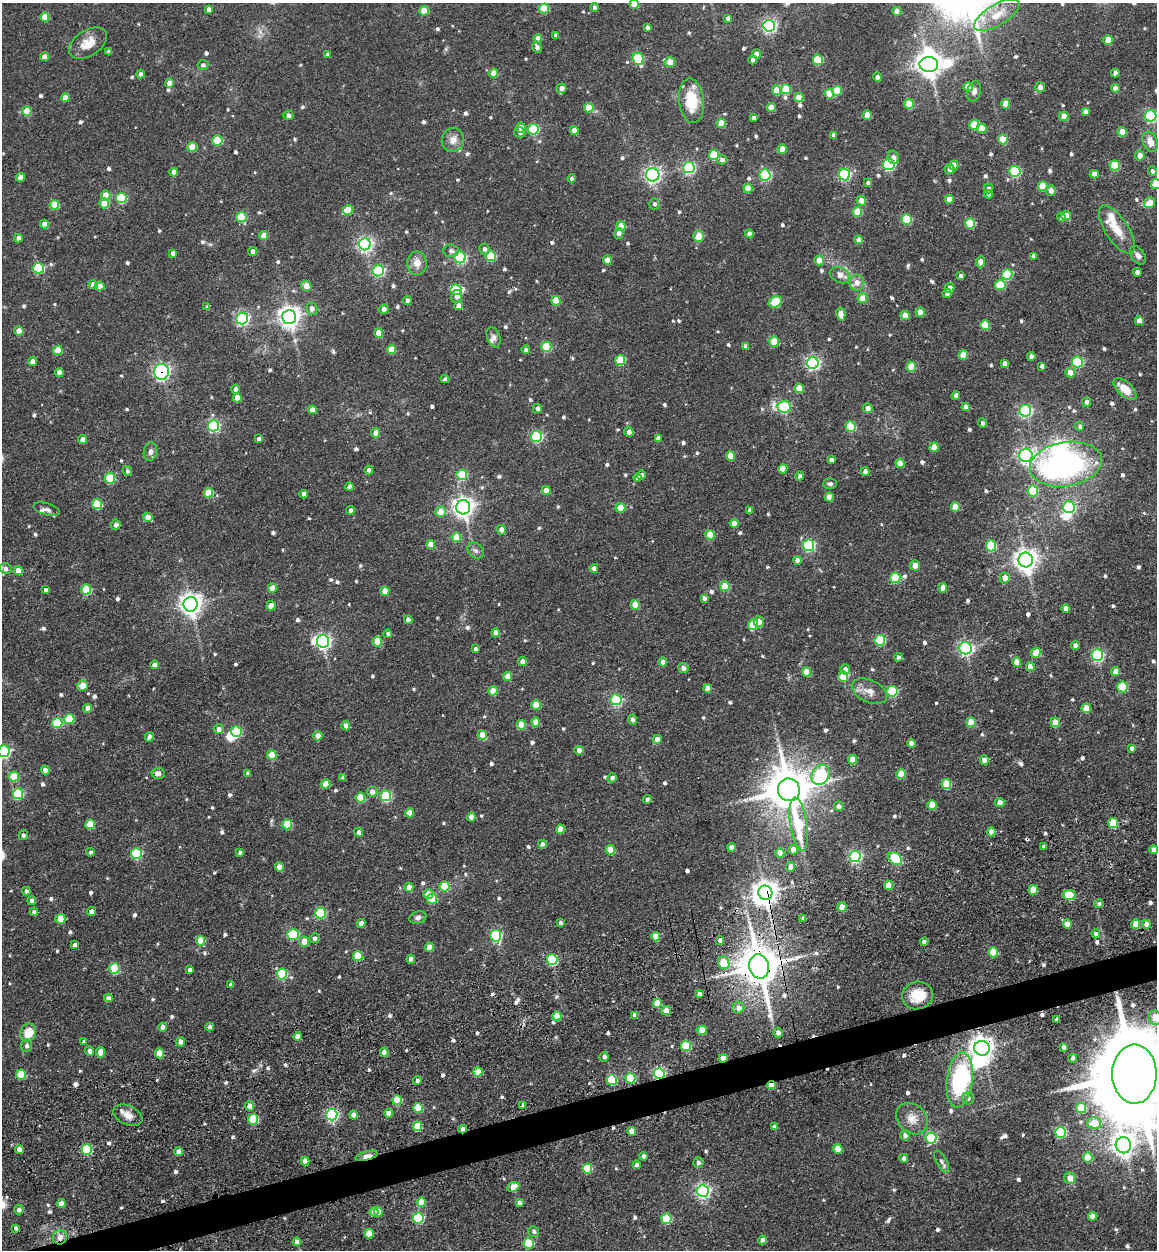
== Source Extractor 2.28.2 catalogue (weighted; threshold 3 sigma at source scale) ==
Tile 7 of 4 x 4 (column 3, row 2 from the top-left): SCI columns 2645-3799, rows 2616-3863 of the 5253 x 5273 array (HDU 1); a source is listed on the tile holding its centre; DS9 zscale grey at full resolution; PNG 1159 x 1252 px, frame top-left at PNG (2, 3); each listed source drawn as its Kron ellipse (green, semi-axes under 4 px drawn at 4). Shown black and unused: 3% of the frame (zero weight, under 3 of 4 exposures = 9% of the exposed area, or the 3 px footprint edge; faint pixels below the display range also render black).
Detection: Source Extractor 2.28.2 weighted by HDU 2 'WHT'; one run over the whole footprint, this tile lists its part. Background 0.0817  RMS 0.0093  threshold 0.0418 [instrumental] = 3 sigma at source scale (4.5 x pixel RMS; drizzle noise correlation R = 1.50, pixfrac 1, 0.05/0.05 arcsec/px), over >= 5 px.
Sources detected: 770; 9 inside a brighter object's white glare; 6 cosmic-ray / hot-pixel residue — neither listed nor drawn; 8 inside a brighter listed object's ellipse — not listed separately; of the other 747, all 500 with FLUX_AUTO >= 2.43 (the completeness limit of this list) listed and drawn (247 fainter detections not listed), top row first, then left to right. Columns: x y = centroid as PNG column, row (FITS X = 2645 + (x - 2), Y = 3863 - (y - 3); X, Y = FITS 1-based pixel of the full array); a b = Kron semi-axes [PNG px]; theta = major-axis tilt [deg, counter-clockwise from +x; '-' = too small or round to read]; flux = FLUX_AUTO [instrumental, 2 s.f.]
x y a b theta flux
634 4 4 4 - 17
594 7 4 4 - 3
544 8 5 5 - 23
209 9 4 4 - 4.5
424 11 5 4 - 17
897 11 4 4 - 9
997 15 26 10 31 16
45 17 4 4 - 15
728 19 4 4 - 4
769 26 6 6 - 200
647 27 4 4 - 2.9
556 35 4 4 - 3.4
538 38 4 4 - 4.8
1108 40 5 4 - 16
88 43 21 13 33 15
537 47 6 4 -64 3.5
109 52 4 4 - 3.1
756 54 4 4 - 6.5
328 55 4 3 - 2.6
44 57 4 4 - 7.8
638 59 6 5 - 52
753 60 4 4 - 3.5
818 60 5 5 - 37
670 62 5 5 - 14
929 64 9 7 2 900
203 65 5 5 - 2.6
494 73 4 4 - 11
1115 73 4 4 - 5
141 74 4 4 - 2.9
877 77 4 4 - 3.7
169 83 4 4 - 8.8
968 87 5 4 - 13
1040 87 5 5 - 4.2
561 88 5 5 - 6.2
1115 88 4 4 - 5.8
786 89 5 5 - 24
777 90 5 4 - 19
837 91 5 5 - 26
974 91 10 6 76 4.1
829 94 5 5 - 17
65 98 4 4 - 9.4
799 98 5 4 - 15
691 101 22 12 -83 29
909 104 5 4 - 22
1005 104 4 4 - 10
589 107 5 4 - 18
771 108 4 4 - 11
27 111 5 4 - 19
1085 112 4 4 - 5
288 115 5 5 - 3.7
867 115 4 4 - 12
1064 116 5 4 - 9.1
1151 116 6 5 - 120
753 118 4 4 - 3.6
721 123 4 4 - 16
974 125 5 5 - 27
521 127 5 5 - 7.6
982 128 5 5 - 13
533 129 5 5 - 71
574 131 4 4 - 7.7
520 132 5 5 - 2.9
1122 132 5 4 - 12
833 135 4 4 - 3.1
1003 139 5 5 - 18
217 140 5 5 - 40
453 140 12 11 - 7.6
1150 142 10 7 -67 9.2
192 147 5 5 - 21
782 149 4 4 - 11
714 155 5 5 - 42
1140 155 5 5 - 7.3
893 157 7 5 -66 4.6
722 160 5 5 - 3.6
889 165 6 5 - 95
954 166 5 4 - 15
1115 166 5 5 - 36
689 168 5 5 - 140
950 169 5 5 - 4.8
1015 171 5 5 - 79
1152 171 5 4 - 2.4
174 172 4 4 - 6.6
1094 174 4 4 - 5.8
653 175 6 6 - 240
765 175 5 5 - 97
844 175 6 5 - 110
20 177 4 4 - 5.9
572 178 4 4 - 2.7
868 183 4 4 - 2.7
1156 184 5 5 - 29
1043 186 5 4 - 20
748 188 5 4 - 13
989 188 5 4 - 3
1051 191 5 5 - 4.6
989 194 4 4 - 3.2
106 195 5 4 - 15
121 198 5 5 - 48
949 199 4 4 - 8.6
861 201 5 4 - 8.3
104 203 5 5 - 15
1150 203 6 5 - 14
654 204 5 5 - 2.4
54 205 5 5 - 21
348 210 5 4 - 16
857 212 5 5 - 22
1066 215 5 4 - 9.4
241 217 5 5 - 34
1061 217 4 4 - 3
907 220 5 5 - 43
970 223 5 5 - 37
44 224 4 4 - 8.9
621 226 5 4 - 16
1117 229 27 11 -57 16
619 233 5 4 - 4.3
749 234 4 4 - 6.6
264 236 4 4 - 12
698 236 5 5 - 13
18 238 4 4 - 4.8
859 240 4 4 - 6.2
365 244 6 6 - 230
485 249 5 5 - 2.9
451 251 8 6 -6 3.2
253 252 4 4 - 6.8
173 253 4 4 - 4.9
1138 255 10 6 -54 3.9
491 256 5 5 - 41
1033 256 4 4 - 3.6
460 257 6 5 - 110
607 260 4 4 - 9.3
819 260 5 5 - 11
980 262 5 4 - 8.2
417 263 12 9 -88 8.3
38 268 5 5 - 66
378 271 5 5 - 100
1137 272 4 4 - 3.7
1007 274 5 5 - 43
840 275 11 7 -27 7.1
961 276 4 4 - 2.5
857 283 8 7 - 6.5
93 285 4 4 - 9.7
1000 285 5 5 - 42
100 286 5 4 - 5.2
306 286 5 4 - 16
950 288 5 4 - 5.7
456 290 5 5 - 30
947 293 4 4 - 3
457 297 7 5 78 3.7
862 298 5 5 - 11
407 301 4 4 - 5.6
556 301 5 4 - 24
775 302 7 5 28 38
458 306 4 4 - 7.7
207 307 4 4 - 2.6
312 309 6 5 - 4.9
384 309 4 4 - 4.7
920 312 5 4 - 11
841 314 6 4 -79 12
905 316 4 4 - 14
289 317 7 7 - 590
242 318 6 6 - 160
1139 321 4 4 - 7.1
985 325 5 4 - 23
19 331 4 4 - 9
379 333 4 4 - 17
494 337 10 6 -70 3.5
774 341 5 4 - 20
745 346 4 4 - 3.2
546 347 5 5 - 43
58 350 5 4 - 20
391 350 4 4 - 16
526 350 4 4 - 3
963 355 5 4 - 16
1031 356 4 4 - 4.7
620 360 5 5 - 34
32 361 4 4 - 8.1
1077 362 5 5 - 69
813 363 6 6 - 200
1005 364 4 4 - 4.2
1042 366 4 4 - 3
911 367 5 4 - 21
59 372 4 4 - 5.5
162 372 8 7 - 150
1070 372 5 5 - 8.4
445 379 4 4 - 2.7
799 388 5 4 - 14
235 389 4 4 - 3.6
1125 389 14 7 -42 13
956 396 4 4 - 5
237 398 4 4 - 11
1087 402 4 4 - 3.8
784 407 7 5 -6 86
966 407 4 4 - 5.3
537 408 4 4 - 4.1
868 408 5 4 - 5.3
312 410 4 4 - 6.6
1025 411 6 6 - 140
982 423 4 4 - 2.5
213 426 5 5 - 110
1080 426 4 4 - 2.5
851 427 5 5 - 46
629 432 5 4 - 4.1
376 433 5 4 - 7.2
536 436 5 5 - 92
658 438 4 4 - 4.6
259 439 4 4 - 4.3
83 440 4 4 - 8.8
934 447 4 4 - 10
150 452 9 6 81 3.6
1026 455 7 6 - 260
731 456 4 4 - 15
831 460 4 4 - 3.6
900 463 4 4 - 12
1066 464 36 22 9 230
783 469 4 4 - 14
369 470 4 4 - 3.4
127 471 5 4 - 2.6
865 472 4 4 - 4.4
462 475 5 5 - 43
641 475 5 4 - 2.8
800 476 4 4 - 2.9
638 477 4 4 - 4.1
110 478 5 5 - 37
830 484 7 5 1 2.5
350 487 4 4 - 5.2
546 490 4 4 - 7.1
1033 491 5 5 - 46
208 493 5 5 - 21
304 494 4 4 - 5.2
829 497 4 4 - 11
97 504 5 5 - 37
463 507 7 7 - 520
955 507 4 4 - 14
1069 507 6 6 - 93
620 508 5 5 - 20
47 509 14 6 -16 3.3
350 510 4 4 - 3.6
750 510 4 4 - 3.2
441 512 5 5 - 13
148 517 5 4 - 8.2
734 523 4 4 - 10
116 525 5 5 - 3.4
501 530 5 4 - 5.7
710 535 5 4 - 20
456 537 5 4 - 18
431 544 4 4 - 12
809 545 6 5 - 100
991 546 5 5 - 46
476 551 9 7 -42 3.1
797 560 4 4 - 4.9
1026 560 7 7 - 690
915 565 5 5 - 7.1
594 568 4 4 - 4.8
6 569 6 5 - 3
18 570 4 4 - 10
895 578 5 5 - 39
1005 578 5 5 - 10
725 586 5 5 - 27
272 588 4 4 - 10
943 588 4 4 - 7
86 589 5 5 - 32
46 590 4 4 - 2.9
385 591 4 4 - 11
704 598 4 4 - 3
191 604 7 7 - 630
635 605 5 4 - 17
271 606 4 4 - 11
1066 609 4 4 - 4.6
408 620 4 4 - 5.4
759 622 5 5 - 6.2
753 624 6 5 - 25
496 633 4 4 - 9.1
388 634 4 4 - 2.5
880 640 5 5 - 50
323 641 6 6 - 220
377 641 5 5 - 24
1075 645 4 4 - 4.4
965 648 6 6 - 200
475 649 4 3 - 2.6
1036 653 5 5 - 18
1097 655 6 6 - 120
898 657 4 4 - 3.3
523 662 4 4 - 7.3
663 662 4 4 - 6.9
1017 662 4 4 - 8.7
154 665 4 4 - 6.5
1030 667 4 4 - 8.8
683 668 5 5 - 4
845 669 5 5 - 6.1
1116 671 4 4 - 9.1
806 672 4 4 - 13
507 676 4 4 - 7.4
843 676 5 5 - 30
83 686 5 5 - 12
1122 687 5 5 - 43
707 688 4 4 - 6.4
493 691 4 4 - 16
869 691 19 11 -25 9.7
892 691 5 5 - 65
616 700 5 5 - 95
536 705 4 4 - 19
88 708 4 4 - 7.6
1086 708 5 5 - 16
69 719 5 5 - 35
632 720 5 4 - 3.7
536 722 4 4 - 11
971 722 5 4 - 22
1055 722 5 4 - 12
57 723 5 5 - 46
521 725 5 4 - 19
346 726 4 4 - 7.3
219 729 5 5 - 5.1
236 732 5 5 - 46
482 735 5 4 - 11
318 736 5 4 - 7.3
149 737 5 4 - 5.2
657 739 4 4 - 6.9
911 743 4 4 - 3.9
1132 748 4 4 - 3
579 750 4 4 - 6.3
4 751 6 6 - 140
272 755 5 5 - 19
853 760 5 4 - 16
984 760 4 4 - 7.3
45 770 4 4 - 7.8
158 773 6 5 - 3.9
248 773 4 4 - 2.6
901 774 5 4 - 21
820 775 10 8 62 99
14 777 5 5 - 27
343 777 4 4 - 2.9
612 778 4 4 - 3.4
326 784 5 4 - 16
946 784 5 5 - 28
789 790 11 11 - 3400
372 792 5 5 - 5.7
18 794 5 5 - 55
386 796 5 5 - 71
360 797 5 5 - 24
647 799 4 4 - 2.6
1000 803 4 4 - 9.7
932 805 5 4 - 17
838 806 5 5 - 3.7
410 813 4 4 - 11
471 817 4 4 - 6.7
1113 823 5 5 - 29
90 824 5 5 - 23
287 824 5 5 - 30
799 824 27 8 -81 47
560 829 4 4 - 15
359 832 4 4 - 3.2
991 832 4 4 - 7.1
23 835 5 5 - 3
542 844 4 4 - 4.2
731 847 4 4 - 5.8
1044 847 4 4 - 3
610 850 5 4 - 21
793 850 5 4 - 8.8
1154 850 4 4 - 5.5
90 852 4 4 - 2.6
240 852 4 4 - 2.6
780 853 5 4 - 12
136 854 5 5 - 67
855 856 6 5 - 140
895 858 8 5 -40 73
279 867 4 4 - 9.4
790 867 5 4 - 6.6
889 885 5 4 - 15
445 886 5 5 - 35
409 887 4 4 - 8.9
1033 890 5 5 - 19
26 891 4 4 - 2.6
765 893 7 7 - 910
428 894 5 5 - 12
1069 895 6 5 - 28
432 899 5 5 - 25
32 900 4 4 - 4.1
1099 904 4 4 - 2.5
842 907 4 4 - 14
34 912 4 4 - 2.5
91 912 4 4 - 5.9
320 913 5 5 - 65
418 918 9 6 19 2.7
803 918 4 3 - 2.6
60 919 5 5 - 20
361 923 4 4 - 6.1
560 923 4 3 - 3
1067 924 4 4 - 10
1136 924 5 4 - 13
1146 924 5 5 - 7
293 934 6 5 - 65
1096 934 4 4 - 3.4
496 936 6 5 - 100
656 937 5 4 - 12
314 938 5 5 - 2.9
201 941 5 4 - 15
720 941 4 4 - 4.2
304 942 5 5 - 12
924 942 4 4 - 3.9
74 945 4 4 - 3
429 947 4 4 - 12
993 952 5 4 - 20
358 956 5 5 - 30
411 959 4 4 - 8
552 960 5 5 - 70
724 963 6 5 - 26
759 966 12 10 -75 3100
114 969 5 5 - 41
190 970 4 4 - 3.5
282 974 5 5 - 52
231 984 4 4 - 2.9
699 994 4 3 - 3.2
917 995 15 13 14 24
108 998 4 4 - 4.1
657 1003 4 4 - 16
738 1008 6 5 - 6.9
666 1011 5 4 - 12
635 1015 4 4 - 4.9
557 1016 4 4 - 17
1155 1018 7 6 - 8.9
1057 1020 4 4 - 3.8
163 1027 4 4 - 5.8
210 1027 4 4 - 3.4
702 1030 4 4 - 18
28 1032 9 7 64 19
778 1033 5 4 - 5.1
298 1036 4 4 - 10
84 1042 4 4 - 3
181 1042 4 4 - 7.7
27 1046 6 5 - 3.5
686 1046 5 5 - 39
1064 1047 4 4 - 2.9
982 1048 8 7 - 700
90 1051 4 4 - 4.3
100 1052 5 4 - 10
384 1052 4 4 - 6.5
159 1053 5 4 - 16
604 1057 5 4 - 3.3
723 1058 4 4 - 13
1073 1058 4 4 - 3.4
478 1072 4 4 - 20
659 1073 5 5 - 110
21 1074 5 5 - 28
1134 1074 29 22 90 20000
630 1078 5 5 - 46
417 1080 4 4 - 3.3
612 1080 5 5 - 56
960 1080 28 13 83 90
771 1085 4 3 - 16
968 1098 6 6 - 3
397 1100 5 5 - 27
523 1105 4 4 - 3.5
250 1106 5 4 - 7.7
418 1108 5 5 - 28
1081 1108 5 5 - 25
388 1113 4 4 - 6.8
128 1115 15 9 -24 7.9
332 1115 5 5 - 140
353 1115 4 4 - 6.5
253 1119 5 5 - 48
912 1119 17 14 -45 11
1094 1123 7 6 - 15
417 1126 4 4 - 22
774 1127 4 4 - 4.6
463 1129 4 3 - 4.7
632 1131 4 4 - 14
1061 1132 5 5 - 81
905 1135 5 5 - 4.5
931 1138 5 5 - 95
1123 1145 8 7 - 650
87 1149 5 5 - 63
838 1149 5 4 - 14
19 1150 4 4 - 7.1
179 1152 4 4 - 10
367 1156 11 4 15 8.9
644 1156 4 4 - 3.2
904 1158 4 4 - 4.2
1088 1158 5 5 - 21
305 1161 4 4 - 6.6
941 1161 12 5 -60 3.1
698 1163 5 5 - 3
637 1165 4 4 - 4.9
587 1168 5 5 - 42
1070 1178 5 5 - 10
513 1187 6 4 23 12
703 1191 6 6 - 220
421 1202 5 4 - 14
519 1203 4 4 - 3.5
61 1204 4 4 - 8.4
19 1210 5 4 - 3.4
374 1212 4 4 - 11
378 1212 4 4 - 8.3
1093 1216 4 4 - 5.2
418 1218 5 5 - 73
666 1219 5 5 - 53
16 1228 4 4 - 3.2
534 1232 6 5 - 2.6
369 1234 5 4 - 20
60 1237 7 7 - 6
762 1240 4 4 - 3.6
297 1242 4 4 - 5.3
529 1243 5 5 - 51
Overlapping masked pixels (flux is a lower limit): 16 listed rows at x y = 162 372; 765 893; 552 960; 724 963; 759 966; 917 995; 738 1008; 982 1048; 723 1058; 659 1073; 1134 1074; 771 1085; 332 1115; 463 1129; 367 1156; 60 1237
Isophote crosses this tile's border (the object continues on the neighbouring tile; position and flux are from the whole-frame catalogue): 6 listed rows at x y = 634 4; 1151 116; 1156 184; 4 751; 1155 1018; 1134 1074